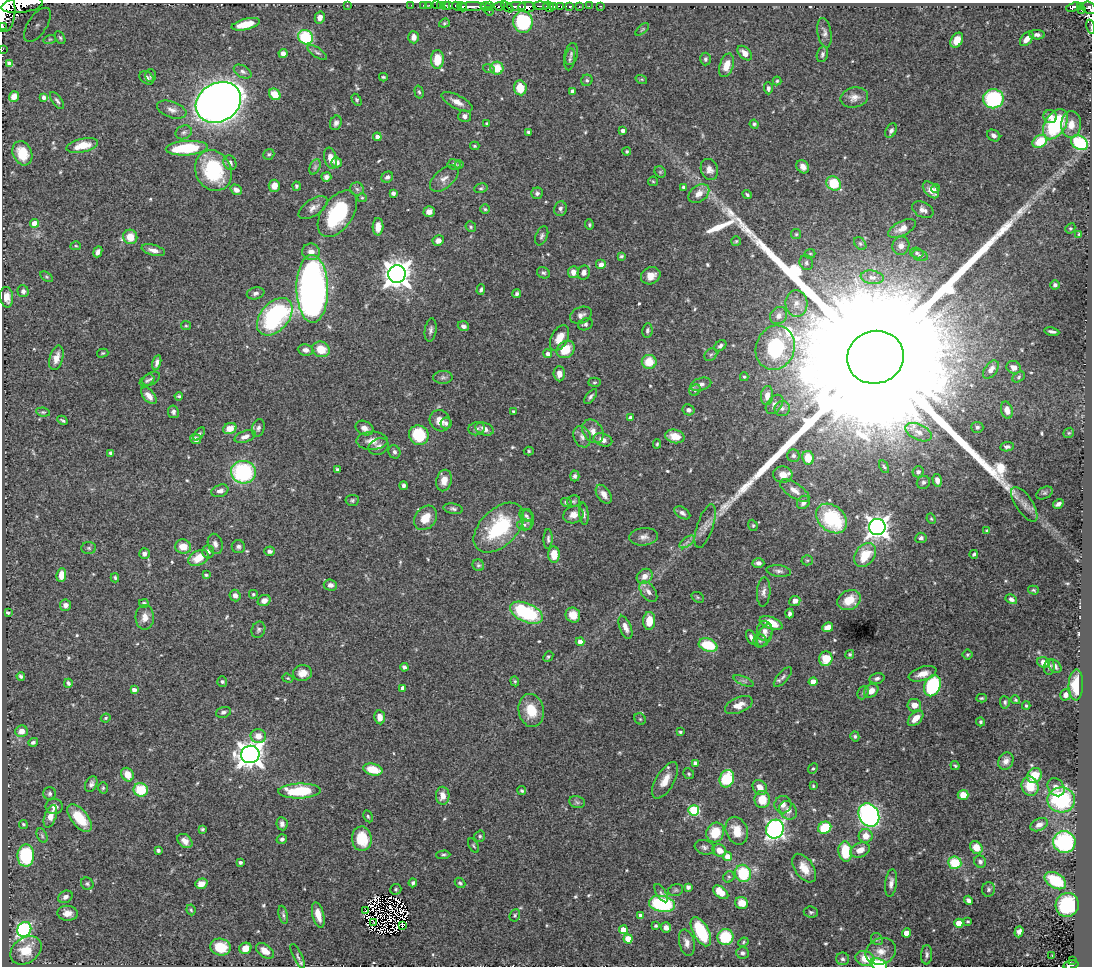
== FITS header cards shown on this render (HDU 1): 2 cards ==
NAXIS1  =                 1090
NAXIS2  =                  964

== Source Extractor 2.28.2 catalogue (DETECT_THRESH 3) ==
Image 1090 x 964 px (HDU 1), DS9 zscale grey, 1 PNG px = 1 image px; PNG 1094 x 968 px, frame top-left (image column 1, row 964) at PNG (2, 3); each listed source drawn as its Kron ellipse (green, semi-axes under 4 px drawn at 4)
Background 0.729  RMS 0.015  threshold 0.045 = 3 sigma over >= 5 px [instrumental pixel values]
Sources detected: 598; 8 with non-positive FLUX_AUTO (blend fragments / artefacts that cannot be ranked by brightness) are neither listed nor drawn; of the other 590, the 500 brightest by FLUX_AUTO listed and drawn (90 fainter detections omitted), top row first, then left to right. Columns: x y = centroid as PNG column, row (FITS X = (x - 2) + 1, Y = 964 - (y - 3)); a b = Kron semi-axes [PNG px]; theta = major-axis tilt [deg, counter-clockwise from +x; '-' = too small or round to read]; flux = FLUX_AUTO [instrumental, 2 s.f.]
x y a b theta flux
22 5 21 7 8 1500
347 5 2 2 - 13
411 5 2 2 - 8
423 5 2 2 - 9.5
429 5 3 2 - 13
436 5 2 2 - 11
445 5 3 3 - 24
440 6 3 2 - 26
449 6 3 3 - 31
457 6 5 3 - 280
490 6 3 2 - 22
499 6 5 3 - 23
516 6 9 3 1 180
541 6 8 2 -3 110
553 6 4 3 - 300
570 6 3 3 - 240
589 6 2 2 - 7.6
600 6 3 2 - 11
1080 6 3 3 - 120
462 7 5 4 - 340
472 7 13 3 0 780
486 7 6 4 -12 68
507 7 7 2 -39 1.4
527 7 8 5 1 920
549 7 5 4 - 650
561 7 4 3 - 77
579 7 3 2 - 5.6
1073 7 7 3 19 170
1089 8 7 6 - 270
1081 10 3 3 - 92
5 11 21 10 89 3100
489 11 4 3 - 24
320 18 6 5 - 6
523 22 11 10 - 72
444 23 5 4 - 1.4
246 24 14 5 14 19
38 25 19 9 56 11
2 26 2 2 - 3700
1091 27 7 2 -76 13
642 29 8 3 40 1.3
824 33 15 7 -80 4.6
1037 35 8 5 -2 3.4
306 37 8 7 - 54
414 37 6 5 - 6
60 38 7 4 -62 1.8
50 39 6 4 18 1.3
1027 39 8 5 49 8.4
957 40 8 5 58 13
2 50 2 2 - 5.1
283 53 4 4 - 5.3
317 53 11 4 -35 2.7
745 53 8 5 -46 8.6
571 54 11 6 77 3.8
822 54 8 5 74 2.8
437 59 9 6 88 23
570 59 11 5 82 2.9
705 59 6 5 - 2.3
9 63 3 3 - 2
726 65 12 6 72 13
497 68 6 6 - 21
489 69 6 4 -17 1.3
243 71 9 6 -29 3.5
151 76 6 5 - 1.7
383 77 4 3 - 1.3
147 78 8 6 -40 3.8
641 79 6 4 -17 1.4
587 80 6 5 - 2
777 81 4 4 - 1.3
520 88 7 6 - 20
768 88 6 4 -88 2.5
572 91 4 4 - 4
419 92 6 4 -74 1.8
275 94 6 5 - 19
14 97 5 5 - 7.4
44 97 4 4 - 3.5
854 97 14 10 12 7.9
993 99 10 9 - 90
357 100 6 4 -60 1.6
57 101 10 4 -52 2.6
218 102 24 19 30 1200
457 102 17 6 -27 7.5
172 110 15 8 -19 6.4
465 116 6 6 - 3.8
1050 116 7 6 - 5.3
336 123 7 5 69 3.5
486 124 3 3 - 1.3
754 124 4 4 - 1.9
1055 124 16 10 58 92
1071 125 13 10 86 12
623 131 4 4 - 4.2
891 131 8 5 60 3.5
184 132 8 6 24 3.1
528 132 3 3 - 1.7
994 135 7 5 -34 3.8
377 137 4 4 - 5.3
1040 141 8 6 33 28
1080 143 9 6 -34 87
82 145 16 7 13 20
475 146 5 3 - 1.4
187 148 21 7 4 60
627 151 4 4 - 1.7
22 153 12 9 -65 23
269 154 6 5 - 2.1
331 158 11 6 -77 9.9
336 162 5 5 - 6
230 163 7 6 - 3.8
454 164 7 5 -7 2.8
459 165 4 4 - 1.4
315 167 8 5 65 2.4
803 167 7 6 - 5.8
709 169 11 8 -70 6.9
213 171 21 17 -64 79
660 172 6 5 - 1.5
326 177 5 5 - 4
387 177 6 5 - 2.7
444 179 17 9 40 7
653 181 5 4 - 1.3
834 183 8 6 -40 36
274 186 6 5 - 8.3
296 186 4 4 - 1.6
683 187 4 4 - 1.8
481 188 7 4 17 1.8
936 188 4 4 - 1.9
357 189 7 6 - 2.7
236 190 6 4 -32 5
931 190 10 6 -47 8.8
393 193 4 4 - 3
537 193 6 5 - 2.8
699 193 11 8 37 10
747 194 5 3 - 1.7
362 198 5 4 - 1.3
313 208 16 8 33 6.6
485 209 5 5 - 1.5
560 209 7 6 - 3
923 210 11 7 -28 4.8
429 212 5 5 - 5.8
337 214 26 15 55 82
35 223 4 4 - 16
589 225 5 4 - 1.5
378 227 8 5 88 8
471 227 5 5 - 1.7
902 228 15 7 27 9.5
1070 228 5 4 - 1.4
796 234 5 5 - 1.4
1079 234 4 4 - 1.3
542 236 10 6 67 2.9
130 237 7 7 - 16
438 241 6 5 - 5.5
736 241 5 5 - 1.4
860 244 7 5 -49 1.9
76 246 5 4 - 1.3
901 246 9 8 - 6
153 250 12 5 -15 6.6
98 252 5 4 - 4.4
311 252 9 8 - 7.7
917 253 7 5 -18 2.1
810 254 5 5 - 1.4
621 256 4 3 - 1.6
920 256 8 5 -16 2.4
806 263 8 6 -61 2.9
601 265 5 5 - 6.6
573 272 6 5 - 7.4
584 272 7 6 - 4.4
543 273 7 5 -30 2.1
397 274 9 8 - 1300
651 276 10 8 27 9.4
47 277 7 4 -32 1.6
872 277 11 6 -8 5.4
1055 285 4 4 - 2.4
312 289 34 16 -89 640
481 290 5 3 - 2.2
23 291 6 5 - 2.7
256 293 9 6 13 3.3
517 294 4 4 - 2.4
7 297 10 6 -83 8
796 304 13 11 -85 11
581 315 11 8 23 5.2
778 316 9 8 - 6.2
275 317 22 14 49 170
585 324 7 6 - 2.5
186 326 5 4 - 1.3
463 326 6 5 - 3.4
431 330 12 6 82 3.5
647 330 7 5 83 2.2
1052 332 7 3 -12 2.6
559 338 14 8 63 13
720 346 6 5 - 2.7
775 348 22 19 70 68
321 349 9 7 -24 19
566 349 10 8 40 23
306 350 8 5 -7 5.3
103 353 5 4 - 1.3
548 354 4 4 - 4.4
711 355 7 5 44 2.2
875 357 28 26 17 220000
56 358 12 6 74 8.9
649 362 7 7 - 21
157 363 8 4 76 3.8
1014 367 7 6 - 7
991 370 10 6 53 6.7
559 374 7 5 -86 7.8
443 377 9 6 1 3.1
744 377 4 4 - 1.4
1019 377 7 4 30 1.7
151 379 9 6 31 2.4
147 381 8 5 34 2.2
594 382 6 4 3 1.5
701 384 11 6 17 5.1
695 390 6 5 - 2
767 395 9 6 83 7.4
149 396 10 5 -49 7.4
179 396 4 3 - 1.5
591 396 9 4 51 2.5
774 404 11 7 51 4.6
782 409 8 7 - 3.4
688 410 6 5 - 3.3
1007 410 8 6 -74 6.7
43 412 7 4 -7 1.6
173 412 6 5 - 3.1
514 412 4 3 - 3
631 418 4 4 - 4.7
62 420 5 3 - 1.5
440 421 11 10 - 9.3
446 423 5 5 - 2.5
977 427 6 5 - 2.7
230 428 7 5 24 14
258 428 9 6 72 3.6
364 428 9 7 -25 5.7
477 429 8 6 16 3.3
485 429 9 6 -22 5.8
593 431 13 9 -54 8
918 432 14 7 -25 8
1069 433 6 5 - 1.5
199 434 7 4 50 2.1
419 435 10 9 - 45
675 436 10 6 -13 16
245 437 11 5 19 5.3
582 437 11 8 -66 5.3
196 439 5 5 - 4.4
603 440 10 6 -17 6.3
372 441 16 9 1 9.4
657 444 5 4 - 1.3
379 446 10 8 24 4.9
1007 447 7 4 7 2.5
529 451 5 4 - 1.3
394 452 7 5 -70 2.9
111 453 4 4 - 3.2
793 455 6 6 - 2.9
808 458 7 6 - 19
884 467 7 3 -62 1.5
337 469 3 3 - 2
243 472 12 11 - 120
918 472 6 5 - 3
783 475 9 8 - 11
575 476 5 4 - 2.8
444 480 11 7 77 8.4
937 480 6 4 -74 5
923 482 7 6 - 2.5
403 486 4 3 - 2.9
795 490 17 7 -34 8.5
220 491 8 6 20 4.8
1045 493 9 5 26 2.4
604 494 10 6 -56 7.6
352 500 7 5 5 2
574 501 6 6 - 1.9
566 502 5 4 - 1.7
803 502 7 6 - 4.9
1024 504 20 8 -56 7.8
1058 504 6 4 31 3.6
453 509 10 5 -10 2.5
682 513 9 5 -33 3.7
584 514 11 4 -84 2.9
526 515 7 5 -33 2.5
573 515 10 8 20 7.7
425 518 13 10 51 15
832 518 17 12 -41 85
931 519 5 4 - 1.3
527 520 10 6 -89 4.3
524 525 7 5 -3 2.5
753 525 6 4 -69 1.4
705 526 23 8 71 8.3
877 527 8 8 - 760
499 528 30 18 44 77
987 530 4 3 - 1.5
644 537 14 8 6 6.1
921 538 5 5 - 2.5
548 539 10 4 88 2.5
687 542 9 4 37 3
215 544 10 7 -73 4.8
183 547 8 7 - 13
238 547 6 6 - 3
89 548 7 6 - 2.1
270 551 5 4 - 2.7
208 552 6 5 - 4.7
144 554 5 5 - 3.8
974 554 4 3 - 2
554 555 8 6 -87 16
865 555 13 9 54 27
198 558 11 7 27 17
807 560 5 5 - 1.5
758 563 6 4 -3 3.7
478 565 6 5 - 2.1
779 571 12 5 -7 3.5
61 575 7 5 82 11
206 575 4 3 - 1.6
645 576 8 7 - 8
115 578 4 3 - 1.5
330 585 7 5 -4 4.9
1033 590 5 4 - 1.3
648 592 12 7 -54 5.8
764 592 14 6 87 4.8
253 594 4 4 - 1.4
235 596 6 5 - 4.8
698 597 7 5 -32 1.3
1011 599 6 4 -29 3.2
264 600 6 5 - 6.8
849 600 12 9 27 19
795 601 5 5 - 5.4
144 603 5 4 - 2.2
66 605 5 5 - 4.4
8 613 4 3 - 2.2
526 613 17 9 -24 86
790 614 5 3 - 2.4
573 615 7 7 - 12
145 617 12 9 88 7.8
649 621 9 6 87 15
771 623 12 6 -22 16
625 627 12 5 -69 7.2
828 627 6 4 25 8.8
258 630 8 6 67 2.6
764 631 10 8 -89 5.4
765 636 12 6 65 5
751 637 8 4 -65 3.7
760 641 6 6 - 2.4
580 642 4 4 - 6.4
708 645 10 6 -18 37
850 654 5 4 - 1.9
967 655 5 5 - 1.3
548 656 6 4 48 1.7
826 659 7 6 - 26
1043 662 6 5 - 6.7
1055 666 8 5 -46 3.1
404 667 4 3 - 3
1049 667 8 5 87 2.5
302 673 9 7 8 9.5
922 674 14 6 17 9.2
21 676 4 3 - 2
783 677 12 5 49 3.5
288 678 6 4 -20 1.3
877 678 7 5 13 3.2
515 681 5 4 - 1.3
743 681 11 4 -23 2.9
813 681 4 4 - 11
222 682 5 5 - 1.7
68 683 4 3 - 2.2
1076 685 15 7 88 21
932 686 11 8 65 82
403 688 4 4 - 6.7
134 690 4 4 - 5.3
871 691 8 6 36 9.4
863 693 7 5 66 1.8
1065 695 6 5 - 4.8
981 698 5 4 - 1.4
1016 700 4 3 - 1.3
1005 702 6 5 - 2
739 705 14 8 22 12
914 705 7 6 - 8.2
1026 706 4 3 - 1.5
531 710 17 12 -78 26
223 712 8 5 16 2.8
380 717 7 5 -81 8.5
106 718 5 3 - 1.4
916 718 9 5 45 11
640 719 6 5 - 1.6
980 722 4 4 - 1.9
21 731 6 5 - 8.2
680 732 4 3 - 1.5
258 736 8 7 - 10
855 736 5 4 - 1.8
33 742 5 4 - 2.2
250 754 9 8 - 1200
1006 761 9 7 62 6.2
695 763 4 4 - 4.5
955 766 5 3 - 1.4
373 769 10 5 -13 23
813 769 6 4 47 1.5
689 774 5 5 - 1.7
127 775 7 6 - 14
1034 775 8 7 - 20
727 779 9 7 69 54
665 780 20 9 59 13
91 784 8 5 64 3.3
813 786 3 3 - 1.5
1030 786 10 8 -76 22
1056 787 10 8 -55 5.2
103 788 6 5 - 1.6
760 788 8 6 -52 11
141 790 7 6 - 37
300 791 21 7 1 57
522 791 5 4 - 1.4
50 794 6 6 - 2.8
963 795 5 5 - 14
443 796 9 7 88 9.6
762 799 8 7 - 20
1061 800 14 12 -3 100
577 802 8 6 -14 2.4
783 805 8 8 - 6.8
54 807 8 7 - 4.5
694 810 5 5 - 92
788 810 10 8 -53 7.3
869 815 12 10 -61 280
50 816 11 6 70 8.4
368 816 6 4 -63 1.6
79 818 16 8 -51 32
23 824 4 4 - 1.5
282 824 6 5 - 4.1
1039 825 9 6 24 5.4
825 828 7 6 - 40
202 829 4 4 - 1.8
775 829 9 8 - 310
737 831 14 10 -67 19
715 832 10 8 66 32
42 836 8 5 -64 1.9
480 836 5 5 - 1.9
866 836 7 7 - 11
282 839 5 4 - 2.5
362 839 12 10 -83 31
185 841 8 6 -37 6.1
1064 842 11 11 - 110
473 845 8 4 -60 1.6
705 847 10 7 -18 3.5
976 848 7 5 -50 14
158 850 4 3 - 2.8
719 850 7 6 - 12
860 850 10 7 24 11
845 851 10 7 -83 41
443 855 7 4 3 1.8
26 856 11 8 89 66
727 856 5 4 - 9.9
240 862 3 3 - 2
980 862 6 5 - 2.7
955 863 6 6 - 34
804 868 16 9 -56 13
743 873 9 8 - 50
729 877 6 5 - 1.8
1055 881 11 7 -31 47
413 883 4 3 - 2.2
460 883 6 4 -43 2.3
891 883 13 6 83 5.9
87 884 6 6 - 2.1
201 884 6 5 - 7.9
688 887 4 4 - 4.1
396 889 5 5 - 1.5
988 889 7 6 - 2.8
676 890 8 5 16 2
721 892 9 5 -39 19
661 893 10 4 -58 2.5
65 897 7 5 30 4.3
968 900 5 4 - 3.9
742 903 6 6 - 13
662 904 13 7 -11 100
1067 905 12 11 - 74
191 910 5 4 - 1.4
365 911 3 2 - 1.3
811 912 7 5 -4 2
67 913 10 7 -5 8.8
283 915 9 4 -77 2.1
318 915 13 5 -76 10
515 915 6 5 - 1.9
641 916 4 4 - 5.8
968 921 4 3 - 1.4
374 923 2 2 - 1.7
959 923 4 4 - 24
403 925 3 2 - 2.6
656 926 3 3 - 2.3
666 928 5 5 - 3.9
24 929 7 7 - 200
623 930 4 4 - 16
701 932 16 7 -62 63
1019 932 6 4 72 4.2
906 933 4 4 - 12
725 937 8 8 - 44
628 939 4 4 - 25
877 939 6 5 - 1.9
743 942 5 4 - 1.3
687 943 13 7 -76 5.9
220 947 10 8 -12 25
245 948 6 5 - 11
26 950 17 12 36 29
265 951 10 6 -35 9.1
881 951 16 13 24 12
742 953 6 5 - 2.7
927 955 9 5 86 3.1
1052 956 3 2 - 3.4
298 957 14 4 -64 2.7
865 958 9 7 -16 17
843 959 6 6 - 2.9
1073 960 3 3 - 18
879 965 9 5 -22 43
1071 965 8 3 11 130
At the frame edge (FLAGS 8, measured only in part): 8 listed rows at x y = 22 5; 1089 8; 5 11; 2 26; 1091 27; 2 50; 879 965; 1071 965
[90 fainter detections neither listed nor drawn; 8 non-positive-flux detections neither listed nor drawn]